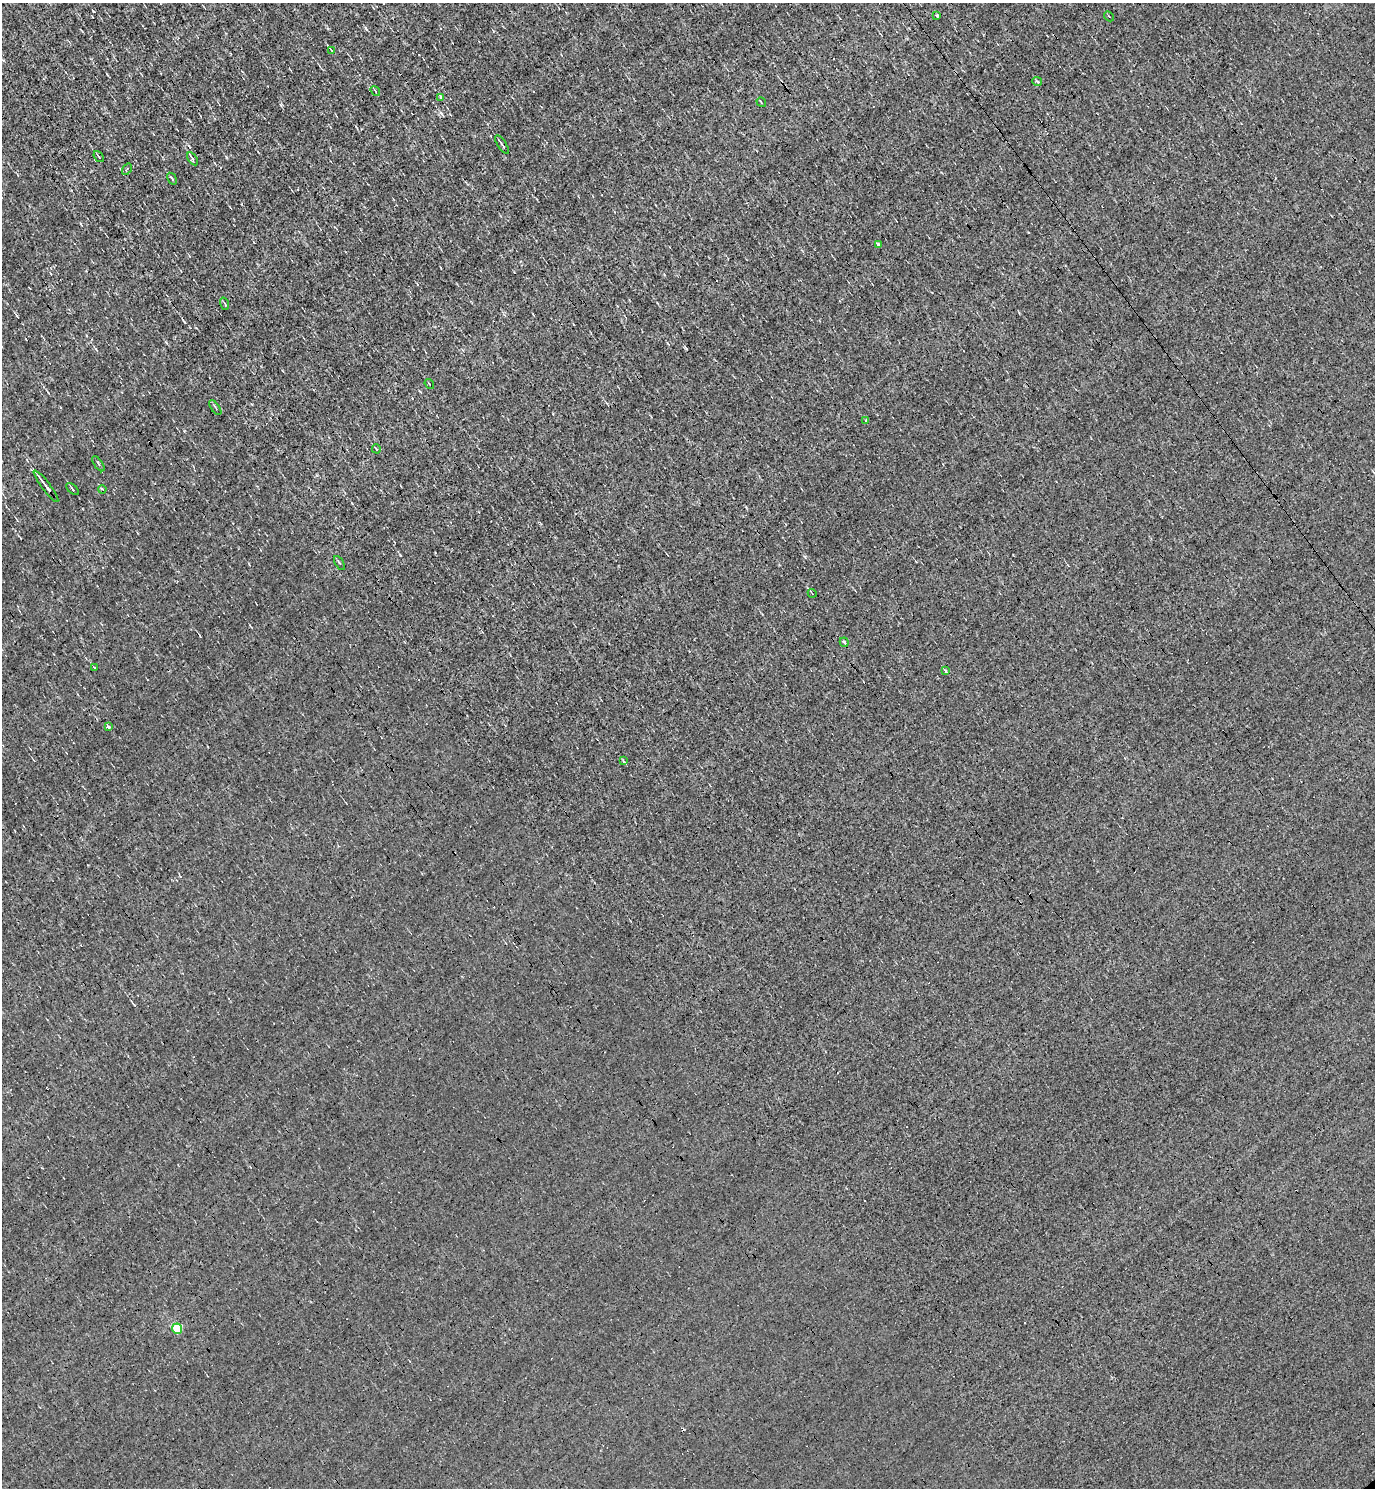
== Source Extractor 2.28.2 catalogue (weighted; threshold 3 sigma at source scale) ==
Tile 11 of 4 x 4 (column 3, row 3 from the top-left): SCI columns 3042-4414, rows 1487-2972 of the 5939 x 5945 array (HDU 1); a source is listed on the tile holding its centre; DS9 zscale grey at full resolution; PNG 1377 x 1490 px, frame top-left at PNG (2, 3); each listed source drawn as its Kron ellipse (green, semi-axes under 4 px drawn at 4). Shown black and unused: <1% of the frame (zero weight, under 3 of 4 exposures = <1% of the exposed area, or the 3 px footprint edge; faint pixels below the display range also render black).
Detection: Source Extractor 2.28.2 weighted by HDU 2 'WHT'; one run over the whole footprint, this tile lists its part. Background -0.00744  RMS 0.058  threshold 0.262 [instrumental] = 3 sigma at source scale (4.5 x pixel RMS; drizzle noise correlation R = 1.50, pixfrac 1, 0.05/0.05 arcsec/px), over >= 5 px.
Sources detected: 36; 6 cosmic-ray / hot-pixel residue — neither listed nor drawn; the other 30 listed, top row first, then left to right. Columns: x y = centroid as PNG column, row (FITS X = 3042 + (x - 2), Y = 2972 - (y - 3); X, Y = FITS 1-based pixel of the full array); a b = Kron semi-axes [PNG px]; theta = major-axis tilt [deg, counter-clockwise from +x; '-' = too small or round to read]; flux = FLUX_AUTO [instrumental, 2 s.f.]
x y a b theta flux
937 16 3 3 - 7.9
1109 16 5 2 - 4.6
331 50 4 2 - 3.3
1037 82 5 3 - 8.2
375 91 5 3 - 5.3
441 97 4 3 - 37
761 102 5 2 - 4.9
502 145 10 2 -56 14
99 156 6 3 -51 6.3
193 159 7 4 -56 13
127 169 6 3 54 6.7
172 179 6 3 -57 7.7
878 245 3 3 - 58
225 304 6 3 -71 6.2
429 384 5 3 - 5
215 408 8 2 -54 6.7
866 421 3 3 - 27
376 449 5 3 - 10
98 464 9 2 -55 7.3
46 486 20 3 -53 36
73 489 7 2 -43 11
102 489 4 3 - 4.8
339 563 8 3 -60 6.9
812 593 4 2 - 4.2
844 642 5 3 - 9.3
94 667 3 2 - 5.7
945 671 3 3 - 14
108 727 3 3 - 25
623 761 4 3 - 10
177 1329 5 5 - 260
Unlisted compact peaks at least as high as the median listed source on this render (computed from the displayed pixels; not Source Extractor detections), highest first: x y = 805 557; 226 157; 281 105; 365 28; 17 316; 166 342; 184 322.